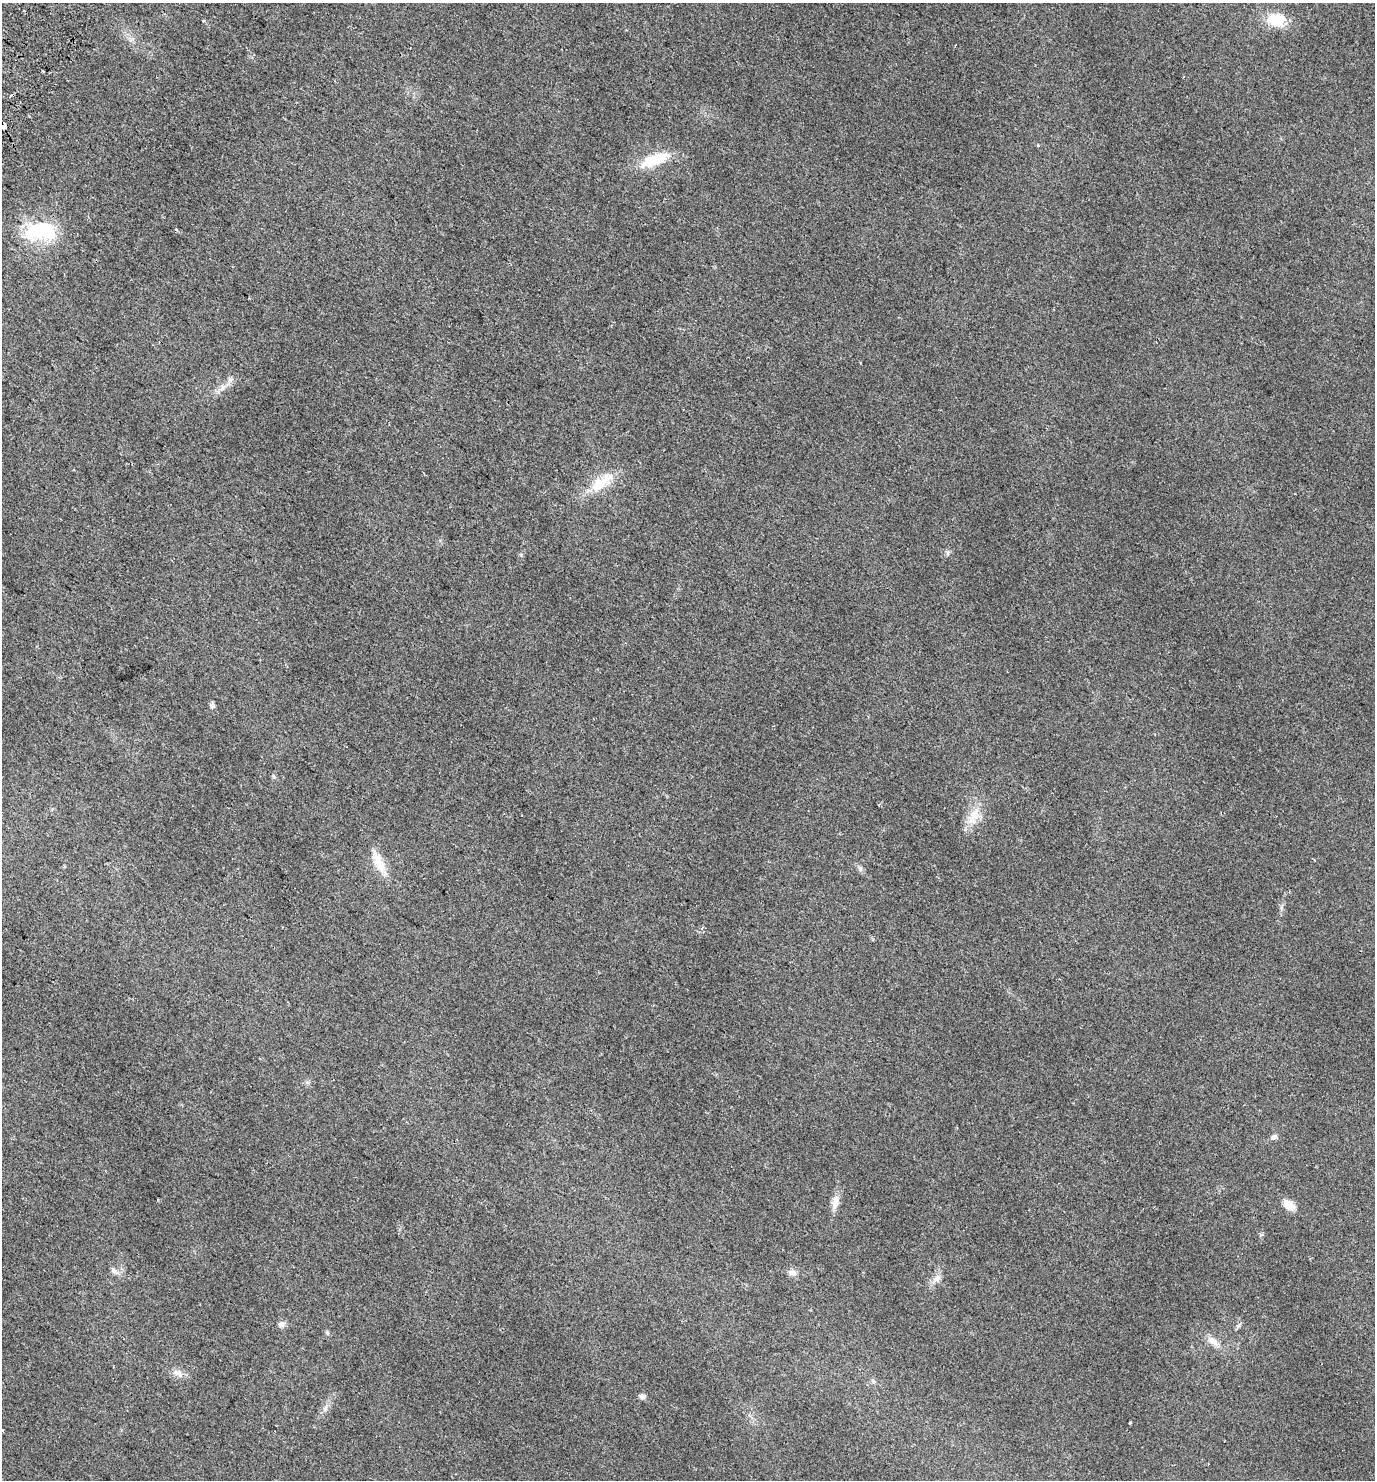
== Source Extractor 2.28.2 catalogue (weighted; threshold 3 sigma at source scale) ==
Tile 11 of 4 x 4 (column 3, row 3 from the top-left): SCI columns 3015-4387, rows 1544-3021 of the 6096 x 6036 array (HDU 1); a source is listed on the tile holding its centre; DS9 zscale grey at full resolution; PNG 1377 x 1482 px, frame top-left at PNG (2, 3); no overlay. Shown black and unused: <1% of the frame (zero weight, under 2 of 3 exposures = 4% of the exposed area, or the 3 px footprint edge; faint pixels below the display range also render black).
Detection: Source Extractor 2.28.2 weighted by HDU 2 'WHT'; one run over the whole footprint, this tile lists its part. Background 0.0256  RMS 0.0054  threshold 0.0245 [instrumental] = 3 sigma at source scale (4.5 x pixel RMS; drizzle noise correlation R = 1.50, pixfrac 1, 0.0396/0.0396 arcsec/px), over >= 5 px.
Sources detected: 31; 2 cosmic-ray / hot-pixel residue — not listed; the other 29 listed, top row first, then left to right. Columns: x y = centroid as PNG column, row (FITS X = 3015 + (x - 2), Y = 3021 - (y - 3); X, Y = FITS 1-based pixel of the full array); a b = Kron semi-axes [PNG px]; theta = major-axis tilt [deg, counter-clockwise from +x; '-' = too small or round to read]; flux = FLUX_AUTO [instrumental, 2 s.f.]
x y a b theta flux
1276 20 24 17 -4 13
43 71 3 2 - 0.87
4 127 5 3 - 5.6
1038 145 3 3 - 1.6
654 160 39 14 22 16
176 229 4 3 - 0.62
40 231 41 21 5 33
222 388 11 6 55 2.6
601 482 40 13 38 14
948 553 7 4 89 0.9
212 705 7 7 - 1.3
879 805 4 3 - 0.57
521 815 3 2 - 0.37
973 816 29 12 62 9
378 862 33 12 -66 9.1
860 869 7 6 - 1.2
1274 1137 8 6 20 1.4
835 1202 19 9 82 4.4
1289 1205 15 10 -38 5.2
113 1270 10 6 -56 1.8
792 1273 11 7 -13 2.7
937 1278 11 8 51 2.7
281 1324 9 8 - 2
1213 1341 18 9 -37 4.4
178 1373 19 8 -21 3.3
873 1381 6 6 - 0.97
642 1396 8 7 - 1.4
1130 1423 3 2 - 0.6
3 1430 3 2 - 0.42
Overlapping masked pixels (flux is a lower limit): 1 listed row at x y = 4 127
Unlisted compact peaks at least as high as the median listed source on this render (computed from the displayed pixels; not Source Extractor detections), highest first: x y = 274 777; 327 1332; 1281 908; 521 554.